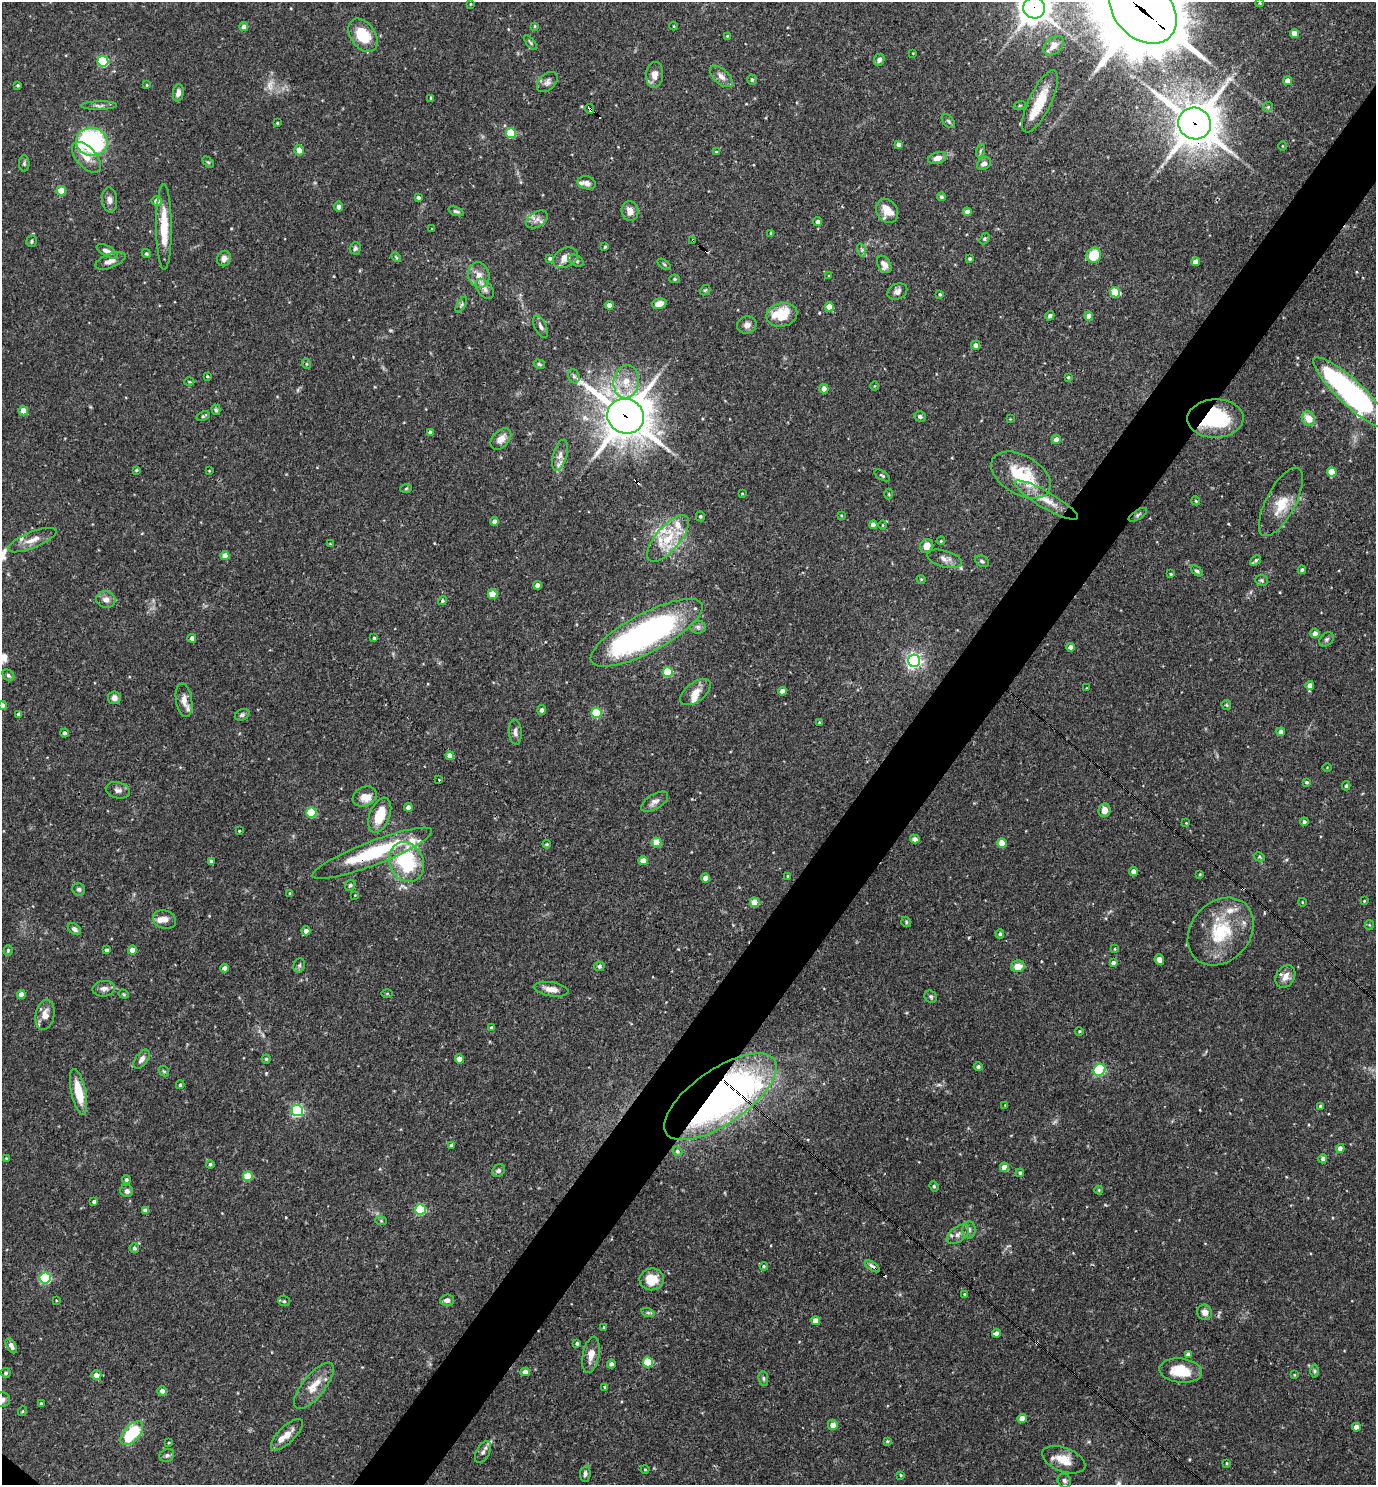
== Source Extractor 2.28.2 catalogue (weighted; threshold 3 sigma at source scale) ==
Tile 10 of 4 x 4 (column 2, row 3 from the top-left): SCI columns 1523-2896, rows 1484-2966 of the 5936 x 5931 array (HDU 1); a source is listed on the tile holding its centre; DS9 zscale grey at full resolution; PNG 1378 x 1487 px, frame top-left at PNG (2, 2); each listed source drawn as its Kron ellipse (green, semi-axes under 4 px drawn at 4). Shown black and unused: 5% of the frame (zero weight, under 3 of 4 exposures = <1% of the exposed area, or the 3 px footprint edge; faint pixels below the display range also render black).
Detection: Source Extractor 2.28.2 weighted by HDU 2 'WHT'; one run over the whole footprint, this tile lists its part. Background 0.0682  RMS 0.0034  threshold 0.0154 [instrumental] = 3 sigma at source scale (4.5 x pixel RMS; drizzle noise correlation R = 1.50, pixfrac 1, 0.05/0.05 arcsec/px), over >= 5 px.
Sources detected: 349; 2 too faint to see at this stretch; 1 inside a brighter object's white glare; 5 cosmic-ray / hot-pixel residue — neither listed nor drawn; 19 inside a brighter listed object's ellipse — not listed separately; the other 322 listed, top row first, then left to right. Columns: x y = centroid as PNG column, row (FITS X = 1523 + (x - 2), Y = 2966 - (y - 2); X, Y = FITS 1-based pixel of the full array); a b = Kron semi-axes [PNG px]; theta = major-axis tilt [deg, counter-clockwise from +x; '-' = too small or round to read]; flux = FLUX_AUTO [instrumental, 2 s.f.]
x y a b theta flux
1260 3 4 3 - 0.25
470 4 3 2 - 0.27
1034 8 11 10 - 520
1143 10 38 28 -45 5000
535 26 4 4 - 0.35
674 26 4 3 - 0.26
244 27 4 4 - 2.2
1294 33 4 4 - 2.8
363 35 18 12 -54 11
727 36 4 3 - 0.35
531 43 9 3 -50 0.53
1054 46 12 8 43 2.4
913 53 3 2 - 0.22
879 60 6 5 - 1.2
103 61 5 5 - 26
655 75 13 8 86 2.7
721 76 14 7 -42 2.1
752 80 5 4 - 0.64
1288 80 4 4 - 2.2
547 82 12 8 44 1.5
18 85 3 3 - 0.48
147 85 4 3 - 0.32
178 93 8 5 81 1.5
431 98 4 3 - 0.36
1040 101 34 11 64 9.2
1019 105 6 3 19 0.37
99 106 18 4 1 1.2
1268 107 5 4 - 0.47
590 109 5 3 - 1.5
948 121 8 5 -48 0.68
277 123 3 2 - 0.3
1195 123 16 15 - 1100
511 133 5 5 - 14
92 142 16 14 -11 53
898 144 4 3 - 1.1
1282 146 4 3 - 0.24
299 150 5 5 - 2.5
980 151 7 4 72 0.57
716 152 4 3 - 0.44
86 157 19 10 -48 3.8
937 158 9 5 16 2.4
208 162 6 4 -43 0.48
24 163 8 5 -88 0.7
984 164 7 5 34 1.3
587 183 9 6 -14 1.7
61 191 5 4 - 7.6
418 197 3 3 - 0.67
941 197 4 4 - 0.72
109 200 13 7 -85 1.6
156 201 5 5 - 2.5
338 207 5 4 - 1.3
456 211 8 4 -20 0.75
630 211 10 8 -83 2.7
887 211 13 10 -58 4.3
967 212 4 4 - 2.1
537 219 12 7 32 2
817 222 4 4 - 1.2
164 227 43 8 -90 10
432 229 3 3 - 0.25
771 233 3 3 - 0.46
985 239 6 4 57 0.5
693 240 3 2 - 0.81
31 241 6 5 - 0.61
605 247 4 3 - 0.41
355 248 6 5 - 0.71
862 250 6 4 -72 0.58
107 251 11 5 -28 2
146 254 5 4 - 0.49
1094 255 8 7 - 8.6
396 257 6 3 -46 0.39
550 258 4 4 - 0.7
565 258 13 9 28 3.3
224 259 8 7 - 1.8
970 259 3 3 - 0.58
110 261 16 7 22 2.5
576 261 8 5 -29 0.85
1195 262 4 4 - 3
664 264 7 4 -37 0.5
884 264 9 6 -58 1.9
479 275 13 10 -73 3.4
829 276 3 3 - 0.28
674 279 5 4 - 0.55
485 289 11 7 -52 1.8
705 290 6 4 42 0.5
897 291 10 7 25 1.6
1115 292 5 5 - 13
940 294 4 3 - 0.45
659 304 7 5 15 2.7
461 305 9 3 60 0.63
609 305 4 4 - 2.7
829 307 4 4 - 4.5
782 315 16 11 13 10
1050 316 5 4 - 0.94
1089 316 4 4 - 2.7
747 325 10 8 20 1.8
541 327 12 6 -63 1.3
976 345 4 4 - 1.5
307 364 5 3 - 0.32
539 364 6 4 -17 0.57
207 376 3 3 - 0.4
574 376 7 5 -68 0.78
1068 377 3 3 - 0.47
189 382 5 3 - 0.35
626 382 16 12 83 6.4
874 386 5 3 - 0.28
824 389 4 4 - 2.3
1351 393 50 12 -43 93
216 410 5 4 - 0.57
23 411 4 4 - 4.6
203 416 7 4 19 0.55
626 416 18 17 - 1000
920 416 6 5 - 0.77
1215 418 28 19 2 23
1308 418 7 6 - 4.6
1010 419 4 3 - 0.26
430 432 4 4 - 0.76
501 439 12 8 46 3.3
1056 439 4 4 - 2.3
560 455 16 7 74 2.3
136 470 3 3 - 0.42
209 471 4 3 - 0.32
1332 472 5 4 - 7.3
882 475 8 4 -32 0.62
1021 475 32 19 -30 17
406 488 6 4 3 0.42
742 494 3 3 - 0.31
889 494 5 3 - 0.34
1046 500 36 8 -30 6.7
1196 501 4 3 - 0.31
1281 502 38 14 62 7.3
841 515 4 3 - 0.29
1138 515 10 4 32 0.75
700 516 5 4 - 0.5
494 521 4 4 - 1.5
873 525 4 4 - 2.2
883 525 4 3 - 0.29
668 538 29 12 49 10
32 540 26 8 22 3.7
941 541 4 3 - 0.36
330 544 3 2 - 0.24
927 546 7 6 - 3.1
225 556 4 4 - 3.2
945 559 18 8 -16 2.3
982 561 7 5 -28 0.71
1255 561 6 3 41 0.71
1302 570 4 4 - 0.55
1197 571 7 4 -39 0.69
1171 574 3 3 - 0.4
921 579 5 3 - 0.26
1262 580 6 5 - 0.6
537 585 4 4 - 2.1
492 594 5 4 - 7
106 599 10 8 -11 2.2
442 600 4 4 - 0.63
698 627 8 6 2 0.98
647 633 62 19 28 98
1315 633 4 4 - 1.8
192 638 4 4 - 1.6
374 638 3 3 - 0.47
1327 639 8 6 45 0.74
1071 647 4 4 - 2
914 661 6 6 - 110
668 672 5 5 - 15
8 675 6 5 - 0.74
1310 685 4 4 - 1.9
1086 688 3 2 - 0.21
782 691 4 4 - 2.5
695 692 18 9 38 3.6
114 698 6 6 - 1.7
184 700 17 8 -80 2.5
3 705 4 4 - 1.2
1226 705 5 5 - 0.4
542 710 5 4 - 0.92
596 713 5 5 - 17
18 714 3 3 - 0.62
242 715 7 5 27 0.8
819 722 3 3 - 0.29
515 732 12 6 -85 1.5
1281 732 4 4 - 1.8
64 733 4 4 - 0.82
450 756 4 4 - 3.1
1327 767 5 3 - 0.27
439 779 3 2 - 0.66
1307 782 3 3 - 0.57
1346 786 4 3 - 0.45
118 790 12 8 -13 1.6
364 796 12 9 29 2.8
655 802 15 7 31 1.7
408 807 4 4 - 1.8
1104 810 7 6 - 2.5
311 812 5 5 - 16
380 815 18 10 69 8.2
1304 822 4 4 - 0.93
1186 823 2 2 - 0.19
239 831 3 2 - 0.26
915 839 5 4 - 1.7
657 842 5 5 - 8.6
1002 843 5 4 - 6.1
547 844 4 4 - 0.34
372 853 64 12 21 30
1259 857 6 4 -28 0.49
211 861 3 3 - 0.66
643 861 4 4 - 3.7
406 862 20 17 -66 25
1133 871 4 4 - 2
1200 874 3 3 - 0.31
788 876 4 3 - 0.49
705 878 4 4 - 2.7
350 885 6 5 - 0.58
79 889 6 6 - 0.78
290 893 3 3 - 0.29
355 895 3 3 - 0.22
1364 901 3 3 - 0.31
755 902 5 4 - 7.4
1302 902 4 3 - 0.25
164 920 12 9 -17 2.3
906 922 5 4 - 0.45
1369 925 5 4 - 0.37
74 929 7 5 -36 1.2
306 931 4 4 - 1.9
1221 932 37 29 48 19
1000 934 4 4 - 0.65
1115 949 4 2 - 0.31
8 950 5 4 - 0.44
107 950 3 3 - 0.73
132 950 4 4 - 3.3
1159 960 5 4 - 1.7
1113 963 4 4 - 1.1
299 965 7 5 69 0.81
599 966 5 5 - 0.92
1018 966 7 6 - 4
225 968 4 4 - 2.4
1285 976 12 9 58 3
104 989 11 7 6 1.7
551 989 17 7 -9 2.8
21 994 4 4 - 2.7
124 994 5 4 - 0.41
387 994 5 3 - 0.34
931 997 6 5 - 0.68
45 1015 15 9 79 3.2
491 1028 4 4 - 0.62
1079 1031 4 3 - 0.36
142 1059 11 6 54 1.6
266 1059 4 4 - 0.53
459 1059 4 4 - 2.5
978 1067 4 4 - 0.67
1100 1070 6 5 - 35
164 1071 6 4 -44 0.46
180 1085 4 3 - 0.55
79 1092 23 7 -78 8.5
720 1097 65 27 35 180
1005 1105 3 3 - 0.22
1320 1106 4 3 - 0.51
297 1110 6 5 - 56
451 1145 4 3 - 0.85
1340 1148 4 4 - 1.9
677 1151 5 4 - 0.62
6 1158 4 3 - 0.27
1323 1159 4 4 - 1
210 1164 4 4 - 0.61
1004 1167 4 4 - 3.2
498 1171 7 5 43 0.86
1020 1173 4 4 - 0.63
248 1176 5 4 - 8.1
126 1180 4 4 - 0.75
934 1186 5 4 - 0.47
1099 1190 4 4 - 0.31
127 1191 6 6 - 1.2
94 1201 4 3 - 0.72
420 1209 5 5 - 26
145 1210 4 4 - 1.9
381 1221 6 3 -19 0.42
969 1230 8 6 85 1.2
958 1234 13 7 37 2
134 1248 5 4 - 0.74
764 1266 4 4 - 0.37
872 1266 8 4 -35 1.5
45 1278 5 5 - 37
652 1279 12 11 - 6.9
965 1294 3 3 - 0.34
56 1300 3 2 - 0.43
447 1300 7 5 4 1.5
284 1301 6 5 - 0.59
1205 1312 8 7 - 2.2
648 1313 7 4 -19 0.59
816 1321 4 4 - 3
604 1327 4 3 - 0.36
997 1333 4 4 - 1.4
577 1343 3 3 - 0.63
11 1346 8 4 -61 1.9
1188 1354 4 4 - 1.3
591 1355 18 8 79 3.4
648 1362 5 5 - 15
611 1364 4 4 - 1.1
1181 1371 21 12 -6 10
1315 1371 6 4 -89 0.54
525 1372 4 4 - 2.6
6 1373 5 5 - 0.67
96 1375 5 5 - 2.5
1294 1375 4 3 - 0.3
763 1378 7 5 -84 0.68
314 1386 28 11 51 6.1
605 1387 3 3 - 0.49
162 1391 5 5 - 1.7
2 1400 7 7 - 1.5
41 1403 4 3 - 0.45
23 1411 5 3 - 0.33
1022 1418 4 4 - 3.6
833 1425 5 5 - 2.7
1356 1427 4 4 - 2.7
132 1433 14 8 48 20
287 1435 21 8 45 3.2
887 1441 3 2 - 0.35
169 1443 3 2 - 0.28
483 1452 12 6 61 1.3
167 1455 7 6 - 0.86
1064 1460 22 12 -20 5.8
1227 1463 3 3 - 0.32
645 1469 4 4 - 0.33
585 1474 8 5 84 0.98
901 1475 3 3 - 0.36
1064 1481 7 6 - 0.95
Overlapping masked pixels (flux is a lower limit): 12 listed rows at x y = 1034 8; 1143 10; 590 109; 1195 123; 693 240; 626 416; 1215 418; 1138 515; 647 633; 372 853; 720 1097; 872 1266
Isophote crosses this tile's border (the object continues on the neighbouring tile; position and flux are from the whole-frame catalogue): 4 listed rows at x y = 1034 8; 1143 10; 3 705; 2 1400